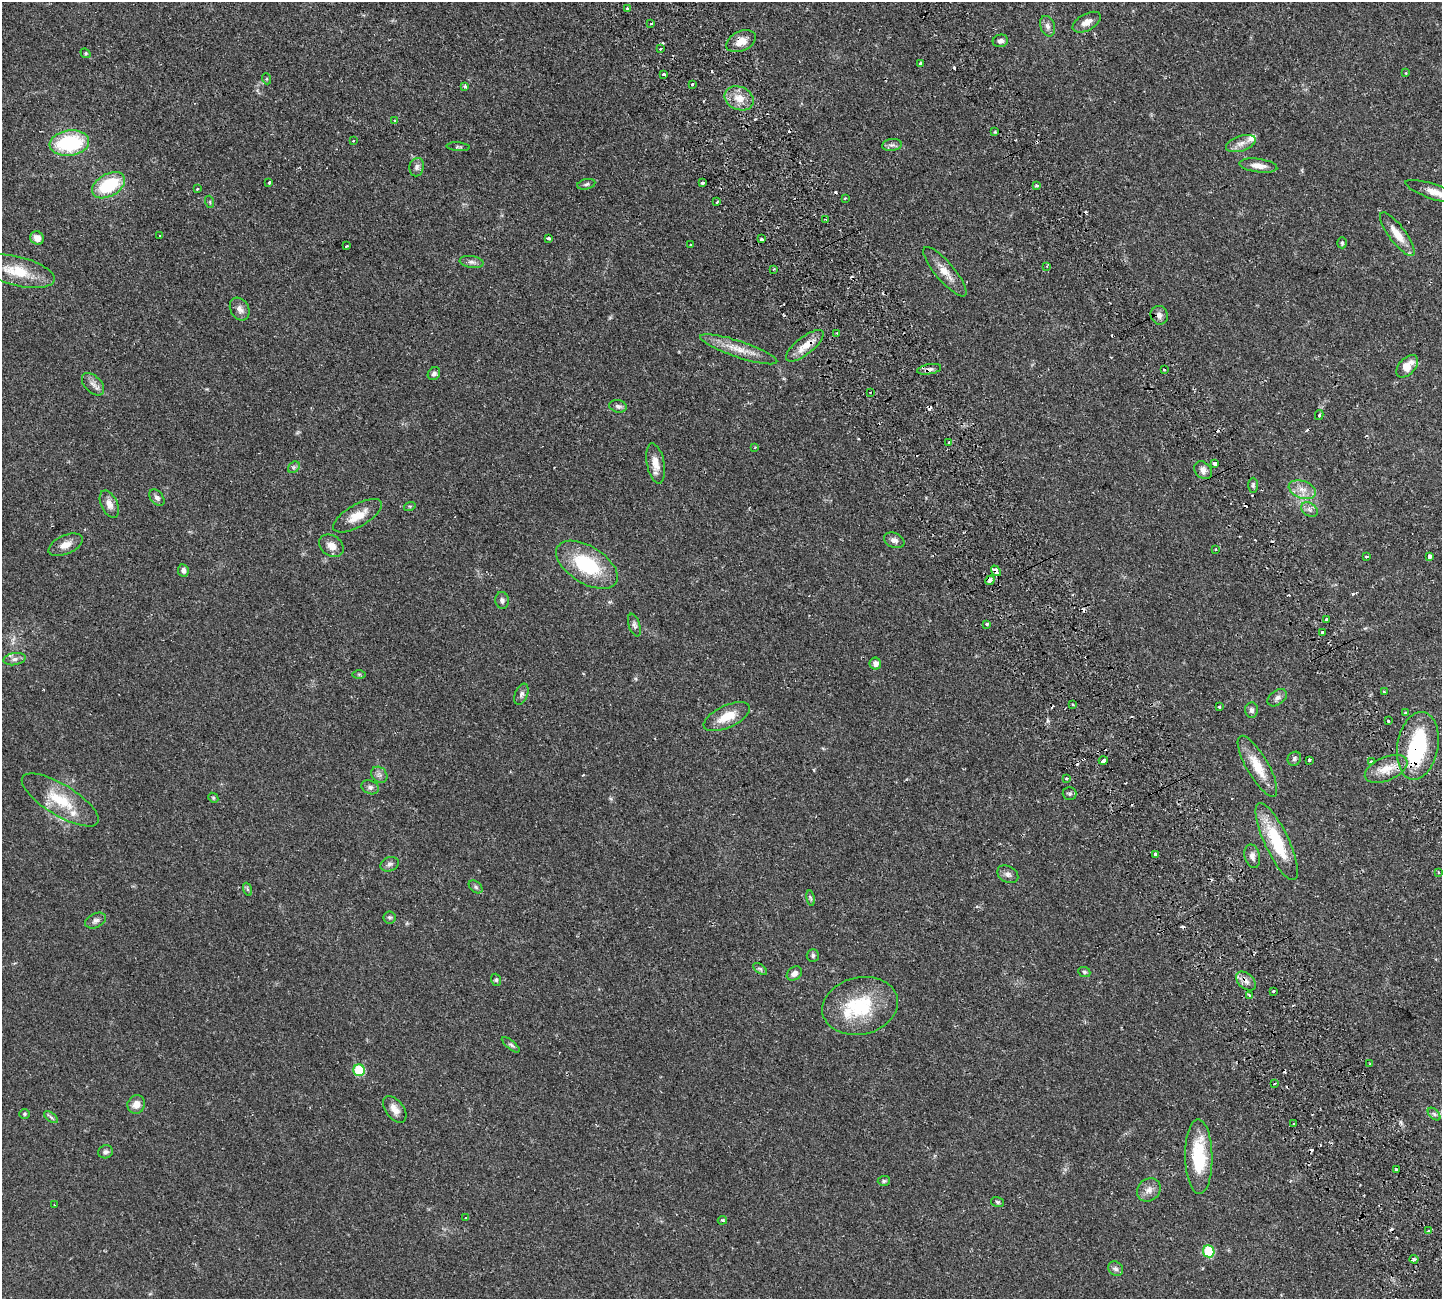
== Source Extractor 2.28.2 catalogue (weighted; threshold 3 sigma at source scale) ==
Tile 6 of 4 x 4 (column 2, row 2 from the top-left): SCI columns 1670-3109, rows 2935-4231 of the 6326 x 6317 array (HDU 1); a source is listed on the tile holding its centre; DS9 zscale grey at full resolution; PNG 1444 x 1301 px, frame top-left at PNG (2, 2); each listed source drawn as its Kron ellipse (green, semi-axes under 4 px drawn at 4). Shown black and unused: <1% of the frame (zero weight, under 2 of 3 exposures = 12% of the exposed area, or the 3 px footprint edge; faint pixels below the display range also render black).
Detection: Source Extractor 2.28.2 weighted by HDU 2 'WHT'; one run over the whole footprint, this tile lists its part. Background 0.0542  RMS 0.0052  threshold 0.0233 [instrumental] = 3 sigma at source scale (4.5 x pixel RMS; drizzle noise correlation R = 1.50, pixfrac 1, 0.05/0.05 arcsec/px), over >= 5 px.
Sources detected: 189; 2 inside a brighter object's white glare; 26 cosmic-ray / hot-pixel residue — neither listed nor drawn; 4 inside a brighter listed object's ellipse — not listed separately; the other 157 listed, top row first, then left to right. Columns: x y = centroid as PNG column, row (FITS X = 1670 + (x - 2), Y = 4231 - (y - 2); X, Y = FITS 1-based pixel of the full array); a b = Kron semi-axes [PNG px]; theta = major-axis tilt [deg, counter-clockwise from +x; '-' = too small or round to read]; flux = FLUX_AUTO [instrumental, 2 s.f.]
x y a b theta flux
628 8 3 3 - 1.9
1087 22 15 8 29 3.8
651 23 4 2 - 0.52
1048 26 10 7 -70 2
741 41 16 9 25 5.6
1000 41 8 6 14 1.6
660 49 4 3 - 0.49
86 53 5 4 - 0.6
921 63 3 3 - 1.2
1406 73 3 2 - 0.39
664 74 3 3 - 1.6
267 79 5 3 - 0.49
692 84 3 3 - 2
465 86 3 3 - 1.9
739 98 15 11 -23 6.8
394 120 3 2 - 0.86
995 132 3 3 - 0.65
353 141 3 3 - 1.1
69 143 20 12 7 39
1241 144 15 7 18 3.5
892 145 10 6 7 1.6
458 147 11 3 -5 0.76
1258 166 19 6 -8 4.1
417 167 9 7 79 1.7
269 182 3 3 - 13
702 183 3 3 - 4
586 184 9 5 13 1.1
108 185 18 11 30 26
1036 186 4 3 - 1.2
197 189 3 2 - 0.98
1433 192 29 7 -18 6.3
845 198 3 2 - 0.45
210 202 6 4 -72 0.57
717 202 3 3 - 0.58
826 220 4 2 - 0.47
1397 234 26 8 -53 7.4
160 236 3 2 - 1.1
37 238 7 6 - 3.9
548 238 3 3 - 1.4
761 239 3 3 - 2.2
1342 243 5 4 - 0.69
690 245 2 2 - 0.55
347 246 3 2 - 0.63
472 262 12 6 -9 1.8
1047 266 3 2 - 0.57
774 269 3 2 - 0.59
17 271 38 14 -14 16
945 272 31 9 -50 6.7
240 309 12 9 -60 2.6
1159 315 9 8 - 2.4
837 333 3 3 - 0.42
805 346 23 8 38 7.2
739 349 40 8 -18 8.6
1407 366 13 8 48 6.4
929 369 12 5 10 1.9
1164 369 3 2 - 0.56
434 374 7 5 52 1.4
93 384 13 8 -45 2.8
870 392 2 2 - 0.37
618 406 9 6 -10 1.5
1319 415 5 3 - 0.86
949 442 3 3 - 1.6
755 447 3 2 - 0.33
656 463 20 8 -79 5.4
1215 464 4 3 - 3
294 467 6 5 - 0.96
1203 470 10 7 -46 2.4
1253 485 7 4 90 0.89
1302 490 14 8 -20 4.5
157 498 9 6 -49 1.6
109 504 14 8 -64 3.5
410 506 6 4 17 0.59
1309 510 9 6 -35 1.7
357 516 27 11 30 7.7
894 540 10 7 -22 2.1
66 545 18 9 24 4.3
331 546 13 10 -36 3.9
1216 549 3 3 - 0.97
1430 556 4 3 - 7.4
1366 557 3 2 - 0.82
587 565 34 18 -32 31
183 570 6 5 - 1.7
996 571 6 4 -51 6.4
990 580 5 4 - 3.1
502 600 8 7 - 1.6
1327 619 4 3 - 1.6
987 624 3 3 - 1.1
634 625 12 5 -72 1.5
1322 633 3 3 - 2
15 659 11 6 10 1.9
875 664 6 5 - 2.8
359 674 7 4 0 0.69
1384 692 3 3 - 1.2
521 694 11 6 68 1.7
1277 698 11 7 37 2
1073 704 3 3 - 0.91
1219 706 3 3 - 0.81
1251 710 7 6 - 1.5
1405 713 4 3 - 0.63
727 717 25 11 25 9.7
1388 721 3 3 - 0.52
1418 746 34 20 80 42
1294 759 7 6 - 1.1
1309 760 4 3 - 1.5
1103 761 4 3 - 3.6
1371 762 3 3 - 1.8
1257 766 34 11 -60 11
1386 769 23 11 23 7.6
379 775 9 7 -45 1.7
1066 779 3 3 - 2
370 787 9 6 -26 1.5
1070 793 7 6 - 1
213 798 5 4 - 0.63
60 800 44 15 -31 18
1277 842 42 12 -65 24
1156 854 4 3 - 2.1
1252 856 12 7 -76 2.4
390 864 9 7 22 1.5
1439 872 4 3 - 0.58
1008 874 11 8 -29 2.1
475 887 8 5 -42 1.1
247 889 7 4 -71 0.82
811 898 8 4 -80 0.72
389 917 6 6 - 0.97
95 921 11 7 25 1.8
813 956 6 6 - 1.1
760 969 8 4 -37 0.92
1084 972 6 5 - 0.85
794 973 8 6 40 2
496 980 6 4 -69 0.72
1246 981 12 7 -41 2.8
1274 991 3 3 - 0.61
1249 995 3 2 - 1.6
860 1006 38 28 13 30
511 1045 11 4 -39 1.1
1370 1064 4 3 - 0.43
359 1070 6 5 - 28
1275 1084 3 2 - 0.72
136 1104 9 8 - 4.3
395 1109 15 9 -54 3.6
24 1114 5 5 - 0.67
1434 1114 7 4 -45 1.1
51 1117 8 4 -38 0.95
1294 1124 3 2 - 1.1
106 1152 7 6 - 1.4
1199 1157 37 13 -89 26
1396 1170 3 3 - 2.3
884 1181 6 5 - 0.8
1149 1190 12 10 41 3.4
998 1202 7 5 -17 0.82
54 1205 2 2 - 0.41
466 1218 3 3 - 0.35
722 1220 5 4 - 0.58
1429 1231 3 3 - 1.5
1209 1251 6 5 - 32
1414 1259 4 3 - 2.3
1116 1269 8 7 - 1.6
Overlapping masked pixels (flux is a lower limit): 7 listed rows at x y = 741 41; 805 346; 929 369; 996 571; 990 580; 1418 746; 1246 981
Isophote crosses this tile's border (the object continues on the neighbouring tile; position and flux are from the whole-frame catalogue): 1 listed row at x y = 1433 192